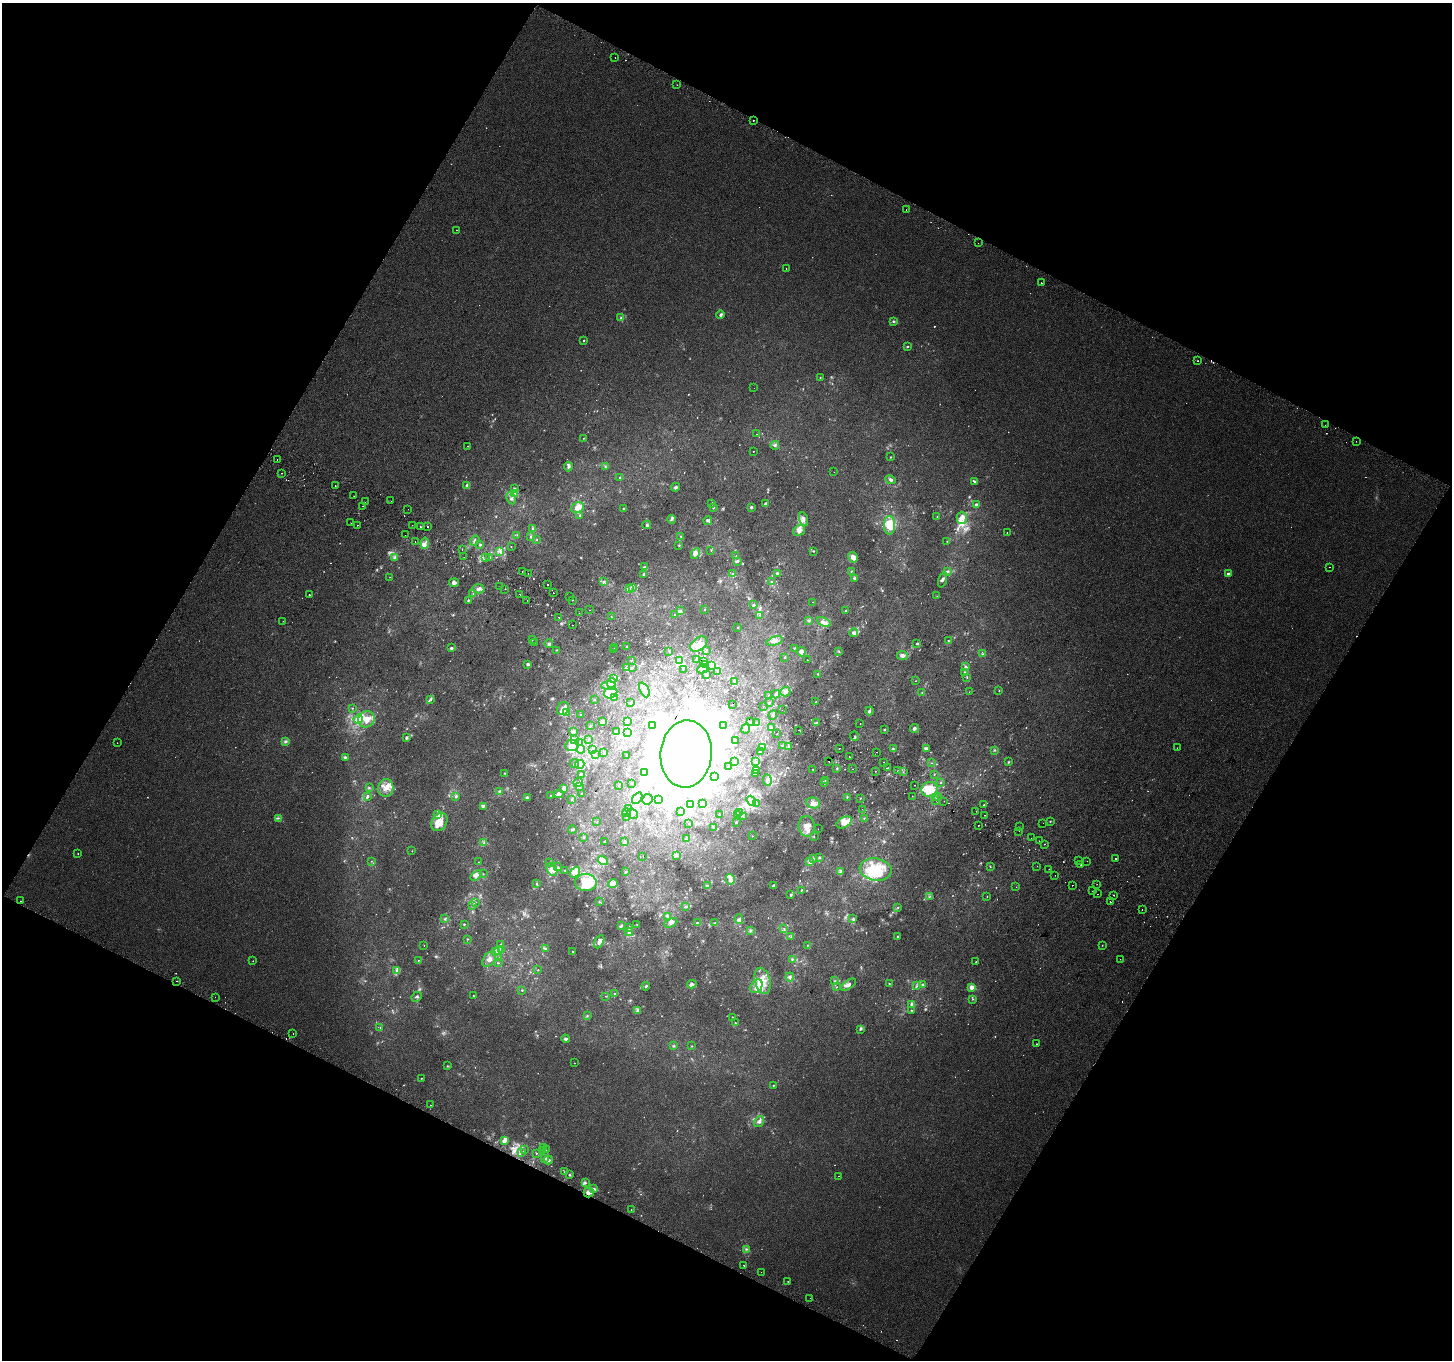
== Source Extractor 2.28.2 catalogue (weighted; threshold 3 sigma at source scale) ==
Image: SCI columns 29-5826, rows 301-5731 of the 5846 x 5965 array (HDU 1 of 3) = the unmasked area's bounding box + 8 px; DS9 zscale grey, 4 x 4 block average (1 PNG px = mean of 4 x 4 image px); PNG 1454 x 1362 px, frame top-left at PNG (2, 3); each listed source drawn as its Kron ellipse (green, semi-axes under 4 px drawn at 4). Shown black and unused: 46% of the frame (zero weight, under 2 of 3 exposures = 2% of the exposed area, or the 3 px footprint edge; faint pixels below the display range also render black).
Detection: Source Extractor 2.28.2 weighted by HDU 2 'WHT'. Background 0.00422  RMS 0.0035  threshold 0.0158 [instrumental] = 3 sigma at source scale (4.5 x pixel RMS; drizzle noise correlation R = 1.50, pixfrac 1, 0.0396/0.0396 arcsec/px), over >= 5 px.
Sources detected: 1073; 56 too faint to see at this stretch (4 x 4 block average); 46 inside a brighter object's white glare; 45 cosmic-ray / hot-pixel residue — neither listed nor drawn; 36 coinciding with a brighter row at this scale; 75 inside a brighter listed object's ellipse — not listed separately; of the other 815, all 500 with FLUX_AUTO >= 0.835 (the completeness limit of this list) listed and drawn (315 fainter detections not listed), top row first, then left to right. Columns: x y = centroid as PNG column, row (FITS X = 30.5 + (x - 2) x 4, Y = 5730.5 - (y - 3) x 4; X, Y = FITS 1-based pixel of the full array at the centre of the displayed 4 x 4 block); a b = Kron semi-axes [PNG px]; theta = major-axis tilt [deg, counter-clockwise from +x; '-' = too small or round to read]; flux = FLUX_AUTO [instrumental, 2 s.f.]
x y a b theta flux
615 57 2 2 - 1.7
677 85 2 2 - 1.3
753 120 2 2 - 12
906 209 2 2 - 3.8
456 230 2 2 - 1.7
978 243 2 2 - 0.85
786 268 2 2 - 6.7
1041 283 2 2 - 14
721 315 4 3 - 3.9
621 318 4 3 - 3.1
893 321 4 2 - 2.6
584 341 2 2 - 1.5
907 346 2 2 - 2.3
1198 361 2 2 - 0.88
820 378 2 2 - 1
754 388 2 2 - 1.2
1325 425 2 2 - 0.91
756 434 2 2 - 1.5
583 438 2 2 - 0.86
1356 441 2 2 - 1.6
775 445 4 3 - 4
468 446 2 2 - 1.1
753 452 2 2 - 1.1
891 457 2 2 - 1.2
277 460 2 2 - 1.7
605 466 2 2 - 1.6
568 467 5 3 - 4.1
834 472 2 2 - 0.95
282 473 2 2 - 2.3
619 478 2 2 - 1.1
890 480 5 3 - 3.9
975 481 2 2 - 2.6
467 485 4 3 - 3.9
335 486 2 2 - 1.6
676 487 4 3 - 3.4
514 489 4 2 - 2.6
515 494 3 2 - 3
354 496 2 2 - 2.1
511 498 6 4 -64 6.3
391 501 2 2 - 1.3
365 502 2 2 - 1.3
712 504 2 2 - 1.3
765 504 3 2 - 4.4
976 504 4 3 - 4.5
363 506 2 2 - 0.94
578 507 6 5 - 24
713 507 3 2 - 2
751 507 2 2 - 4.3
408 509 2 2 - 0.99
624 509 2 2 - 9.3
579 515 3 2 - 2
937 517 2 2 - 0.91
962 518 6 5 - 15
671 519 4 2 - 2.9
804 519 7 4 -70 8.4
708 521 4 3 - 3.1
351 523 2 2 - 1.8
357 525 2 2 - 1.5
412 525 2 2 - 3.1
647 525 4 4 - 4.1
889 525 9 5 -90 51
420 526 2 2 - 1.7
428 526 2 2 - 6.1
532 529 3 2 - 2.8
799 530 6 5 - 12
1007 532 2 2 - 1.5
405 535 2 2 - 1.6
517 535 2 2 - 0.89
531 536 4 3 - 3.8
681 536 3 2 - 1.9
537 539 2 2 - 1.2
475 541 5 2 - 3.7
947 541 2 2 - 1.1
415 542 2 2 - 1.3
425 543 5 3 - 7.7
480 545 2 2 - 2.9
679 545 2 2 - 1.9
511 547 2 2 - 0.96
462 550 2 2 - 3.1
711 550 2 2 - 1.3
500 551 4 2 - 3.7
813 551 3 2 - 1.5
695 554 5 4 - 8.5
736 556 2 2 - 0.96
464 557 2 2 - 0.87
489 557 2 2 - 3.7
853 557 5 4 - 14
395 558 3 3 - 3.6
485 558 3 2 - 2.1
738 561 4 2 - 2.2
644 567 4 3 - 2.9
1329 567 2 2 - 1.7
522 571 2 2 - 3.6
851 571 2 2 - 1.9
947 571 3 3 - 3.9
528 573 2 2 - 2.1
777 573 3 3 - 3.4
644 574 3 2 - 2.5
733 574 2 2 - 0.97
1228 574 2 2 - 13
390 577 2 2 - 0.85
854 579 4 3 - 3.9
943 580 8 3 72 8.4
603 582 3 2 - 3.1
771 582 2 2 - 2.4
454 583 5 4 - 5.5
547 585 2 2 - 30
500 586 2 2 - 1.6
629 588 2 2 - 2
633 588 3 2 - 1.8
479 589 6 4 4 8.3
505 589 2 2 - 1.5
473 593 2 2 - 1.3
553 593 2 2 - 3.7
520 594 2 2 - 2.3
309 595 2 2 - 1.9
937 596 2 2 - 1
570 597 2 2 - 1
468 600 3 2 - 1.9
527 600 2 2 - 2.8
572 600 2 2 - 1.5
812 602 2 2 - 2.8
753 605 4 2 - 2.5
589 610 2 2 - 2.5
705 610 3 2 - 1.1
846 610 3 2 - 1.7
681 611 4 3 - 3.2
579 613 2 2 - 2.2
675 614 2 2 - 1.9
760 615 3 2 - 1
559 617 2 2 - 0.9
611 617 2 2 - 1.3
283 621 2 2 - 1.5
809 621 2 2 - 1.3
824 622 7 4 -26 9.1
573 625 2 2 - 1.1
737 628 2 2 - 1.1
854 633 4 4 - 5.7
532 640 2 2 - 1.2
775 641 8 3 15 7.2
948 641 2 2 - 1.2
534 643 2 2 - 0.96
917 643 3 2 - 2.3
549 644 4 3 - 4.2
699 644 9 6 36 18
626 646 2 2 - 1.1
451 648 3 2 - 3.3
614 648 2 2 - 1.6
794 648 2 2 - 1
557 650 2 2 - 0.9
613 650 2 2 - 0.91
669 651 2 2 - 1.5
706 651 2 2 - 1.1
839 651 3 2 - 1.7
801 652 4 3 - 14
983 654 3 2 - 2.4
902 656 5 4 - 8
784 657 2 2 - 1.9
697 659 2 2 - 3
631 660 2 2 - 1
807 660 2 2 - 0.88
680 661 3 3 - 5.5
703 661 2 2 - 2.2
528 664 3 2 - 4.2
705 665 2 2 - 1.9
711 666 2 2 - 1.4
965 667 4 2 - 2.5
626 668 4 2 - 4.8
632 668 2 2 - 1.7
683 669 2 2 - 1
703 669 6 3 28 13
717 671 2 2 - 4
964 673 3 2 - 2.4
818 674 2 2 - 1.4
706 675 3 3 - 3.4
967 677 2 2 - 0.97
613 678 4 3 - 4
734 681 2 2 - 1.7
916 681 2 2 - 14
611 683 5 3 - 6.4
609 686 7 3 -1 7.4
644 690 8 4 -64 15
999 691 2 2 - 1
785 692 5 4 - 7.7
969 692 2 2 - 1
611 693 7 5 24 53
922 693 3 2 - 1.5
776 694 4 2 - 3.8
768 696 2 2 - 1.8
614 697 2 2 - 1.3
431 699 4 2 - 2.9
594 699 2 2 - 1.4
631 702 2 2 - 4.8
816 702 2 2 - 1.3
769 703 2 2 - 1.8
732 704 2 2 - 1.2
763 706 2 2 - 0.93
352 708 2 2 - 1.1
563 708 7 5 55 12
782 710 2 2 - 2.5
869 711 4 3 - 3.6
566 713 3 2 - 2.2
581 715 2 2 - 1.2
773 715 4 2 - 3.2
358 719 5 4 - 23
366 719 8 8 - 27
602 721 4 2 - 3.5
628 721 3 2 - 3
751 721 2 2 - 1.6
756 722 2 2 - 1.3
816 723 3 2 - 1.8
860 723 2 2 - 2.1
723 725 2 2 - 1.2
591 726 3 2 - 1.7
653 726 4 3 - 4.1
771 727 2 2 - 1.4
746 728 5 3 - 4.6
914 728 4 3 - 4.7
884 729 2 2 - 1.6
798 730 2 2 - 2.1
574 731 4 2 - 2
616 732 4 2 - 2.7
628 732 2 2 - 1.5
776 734 2 2 - 3.7
855 736 4 2 - 2
407 738 3 2 - 3.7
575 739 3 2 - 2.4
589 739 3 2 - 1.3
285 741 4 3 - 3.7
735 741 2 2 - 1.3
580 742 2 2 - 1.1
117 743 2 2 - 2
782 745 2 2 - 1.3
572 746 6 5 - 13
789 746 3 2 - 2.2
762 747 2 2 - 2.9
839 748 2 2 - 1.3
926 748 4 3 - 3.6
1177 748 2 2 - 1.7
581 749 4 3 - 4.3
593 749 3 2 - 2.4
893 749 2 2 - 1.7
995 750 3 2 - 1.6
760 751 3 2 - 1.8
877 752 2 2 - 1.2
604 753 3 2 - 1.9
686 754 33 25 84 400
595 755 2 2 - 1.2
626 755 2 2 - 1.2
345 757 3 3 - 3.1
849 757 2 2 - 3.9
829 761 2 2 - 0.97
735 762 4 2 - 1.4
756 762 4 3 - 2.8
883 762 2 2 - 2.2
1008 762 3 2 - 1.6
932 763 2 2 - 1.2
574 764 4 3 - 4.7
580 764 5 4 - 8.7
728 766 2 2 - 1.6
837 768 2 2 - 1.8
887 768 3 2 - 1.3
813 769 2 2 - 0.9
853 769 2 2 - 2.6
757 771 2 2 - 1
876 771 2 2 - 1.3
897 771 2 2 - 1.8
644 772 2 2 - 1.1
903 772 2 2 - 0.84
504 773 2 2 - 1.1
755 773 4 2 - 2.5
581 774 3 2 - 1.9
934 775 2 2 - 1.1
714 776 3 2 - 1.7
767 780 6 4 -84 9.5
825 780 2 2 - 1.2
578 782 5 3 - 4.8
632 783 3 2 - 1
825 783 2 2 - 0.91
941 783 2 2 - 1
915 785 2 2 - 1.8
579 786 2 2 - 2.3
619 786 3 2 - 1.3
369 787 3 2 - 1.2
386 788 9 7 81 17
564 788 3 3 - 13
930 789 8 7 - 65
499 791 3 2 - 1.9
581 793 2 2 - 0.92
559 794 5 4 - 4.8
456 796 3 3 - 2.9
551 796 3 2 - 1.8
912 796 2 2 - 4
938 796 2 2 - 3
367 797 3 2 - 2.6
527 797 2 2 - 4.7
847 797 2 2 - 1.7
936 797 2 2 - 2.1
637 798 6 4 54 9.6
860 798 2 2 - 1.4
572 799 4 2 - 1.8
647 799 5 5 - 10
658 799 2 2 - 0.9
936 800 2 2 - 0.89
751 801 5 3 - 12
944 801 2 2 - 3.3
757 803 2 2 - 0.9
813 803 7 5 -12 12
690 804 2 2 - 1.4
703 804 2 2 - 1.6
984 805 2 2 - 4.1
483 806 3 2 - 4.4
629 809 2 2 - 1.6
862 809 2 2 - 1.1
681 811 3 2 - 4
976 811 2 2 - 1.5
740 812 2 2 - 1.9
626 813 4 4 - 6.9
438 814 4 3 - 5.2
632 814 5 4 - 11
719 814 2 2 - 1.4
738 815 3 2 - 1.7
985 815 2 2 - 3.9
626 817 2 2 - 0.95
743 817 2 2 - 0.86
278 818 3 2 - 1.9
864 818 2 2 - 0.87
1050 821 2 2 - 1.4
439 822 10 7 57 33
597 822 2 2 - 1.2
736 822 2 2 - 1.4
844 822 8 5 30 17
689 823 3 2 - 0.95
1043 823 2 2 - 3
978 825 2 2 - 1.3
807 826 10 8 -83 22
1020 827 2 2 - 2.2
714 828 2 2 - 1
572 829 4 2 - 3.1
818 829 2 2 - 0.95
1019 831 2 2 - 1.4
753 836 2 2 - 3.9
814 836 2 2 - 1.2
583 837 3 2 - 1.4
686 838 3 2 - 2.8
1031 838 2 2 - 1.5
605 841 3 2 - 1.4
1039 841 2 2 - 0.83
625 842 3 2 - 2.6
484 843 3 2 - 3.1
1044 844 2 2 - 1.3
412 851 2 2 - 1.2
78 853 2 2 - 0.91
676 855 2 2 - 2.3
643 857 2 2 - 0.87
813 858 4 2 - 2.5
819 858 3 2 - 2
1116 859 2 2 - 4.8
603 860 5 4 - 11
371 861 2 2 - 0.95
1078 861 2 2 - 0.9
1087 861 2 2 - 1.1
478 862 2 2 - 0.91
549 862 2 2 - 1.2
809 862 3 2 - 3
1081 865 2 2 - 1.4
1037 866 2 2 - 1.7
557 867 3 2 - 2
990 867 2 2 - 1
552 869 7 5 -64 12
876 869 16 11 -9 84
1049 869 2 2 - 1.5
565 871 3 2 - 1.5
841 871 3 2 - 1.5
575 872 6 4 54 12
626 872 3 2 - 2.2
483 874 2 2 - 1.1
476 875 6 4 42 7.8
1055 875 2 2 - 1.4
730 879 5 4 - 11
536 883 3 2 - 2.1
586 883 11 8 -3 75
613 883 5 4 - 15
1097 884 2 2 - 1.2
773 885 3 2 - 5.2
1072 885 2 2 - 3.5
708 886 3 2 - 2.7
1016 887 2 2 - 1.7
801 890 2 2 - 1.2
1093 891 2 2 - 4.5
791 894 3 3 - 2.6
1098 894 2 2 - 2.8
1114 895 2 2 - 14
929 897 2 2 - 1.5
987 897 2 2 - 0.84
20 901 2 2 - 1.7
475 902 2 2 - 3.4
599 902 2 2 - 0.87
1110 902 2 2 - 5.1
473 906 3 2 - 1.8
685 907 3 2 - 1.6
898 907 2 2 - 1.3
1142 909 2 2 - 5.4
668 917 4 3 - 4.2
445 919 3 2 - 2.2
739 919 5 4 - 6.4
853 919 3 2 - 2.4
671 923 7 4 24 6.9
697 923 3 2 - 3.2
715 923 2 2 - 1.4
464 924 2 2 - 2.6
637 924 2 2 - 0.85
622 925 2 2 - 1.6
629 927 4 3 - 3.9
784 928 3 2 - 1.4
750 930 4 2 - 2.3
629 932 4 3 - 4.5
791 936 3 2 - 1.2
897 936 2 2 - 1.8
467 939 2 2 - 1.1
599 942 7 4 64 13
424 945 2 2 - 1.6
500 945 2 2 - 1.3
807 945 2 2 - 1.4
1102 945 2 2 - 0.91
545 948 4 3 - 4
501 949 2 2 - 1.1
499 950 2 2 - 1.5
496 951 2 2 - 1.5
573 951 2 2 - 1
498 957 2 2 - 0.84
489 959 8 5 50 12
792 959 3 2 - 1.7
1120 959 2 2 - 1.3
418 960 2 2 - 0.91
253 961 2 2 - 1
976 962 2 2 - 18
499 963 2 2 - 1.1
396 970 4 2 - 3.9
538 970 2 2 - 1.3
790 977 4 4 - 5.1
177 981 2 2 - 1.1
762 981 13 7 -74 34
834 981 2 2 - 0.99
889 983 2 2 - 1.2
692 984 4 3 - 4.4
922 984 2 2 - 2.4
849 985 8 4 34 7.8
646 986 4 2 - 2.3
756 986 7 5 57 14
917 986 2 2 - 1.5
837 987 2 2 - 0.92
971 987 2 2 - 48
522 990 2 2 - 2
615 994 3 2 - 2.8
473 995 2 2 - 1.3
606 996 2 2 - 1.1
215 997 2 2 - 0.85
417 997 5 2 - 3.6
972 999 2 2 - 0.96
911 1004 4 3 - 3.5
911 1010 2 2 - 1.1
638 1011 3 3 - 7
587 1015 2 2 - 1.4
733 1017 2 2 - 1.1
735 1023 2 2 - 1.5
380 1027 2 2 - 1.1
861 1029 4 3 - 2.8
293 1033 2 2 - 1.6
566 1039 4 3 - 3.9
1036 1044 2 2 - 1
674 1046 3 2 - 2.5
692 1046 2 2 - 1.1
574 1063 2 2 - 1.1
447 1066 2 2 - 1.1
421 1078 2 2 - 0.95
773 1085 2 2 - 1.5
431 1105 2 2 - 0.86
759 1121 6 4 54 6.5
504 1141 3 3 - 7.1
543 1148 2 2 - 1.1
546 1149 2 2 - 0.88
524 1150 2 2 - 2
543 1151 2 2 - 1.8
521 1152 2 2 - 1.9
536 1153 2 2 - 1.4
544 1158 2 2 - 3.1
548 1160 4 4 - 6.4
565 1172 3 2 - 2.8
569 1175 3 2 - 2.3
838 1176 2 2 - 1.1
585 1183 4 3 - 3.9
593 1189 3 2 - 2.4
589 1193 5 5 - 10
631 1210 2 2 - 5.1
746 1249 3 2 - 2.4
744 1265 2 2 - 11
761 1272 2 2 - 1.6
788 1281 2 2 - 1.1
810 1298 2 2 - 0.92
Overlapping masked pixels (flux is a lower limit): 2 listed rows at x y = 753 120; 589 1193
Diffuse or blended objects may show on this block-average render without a row.